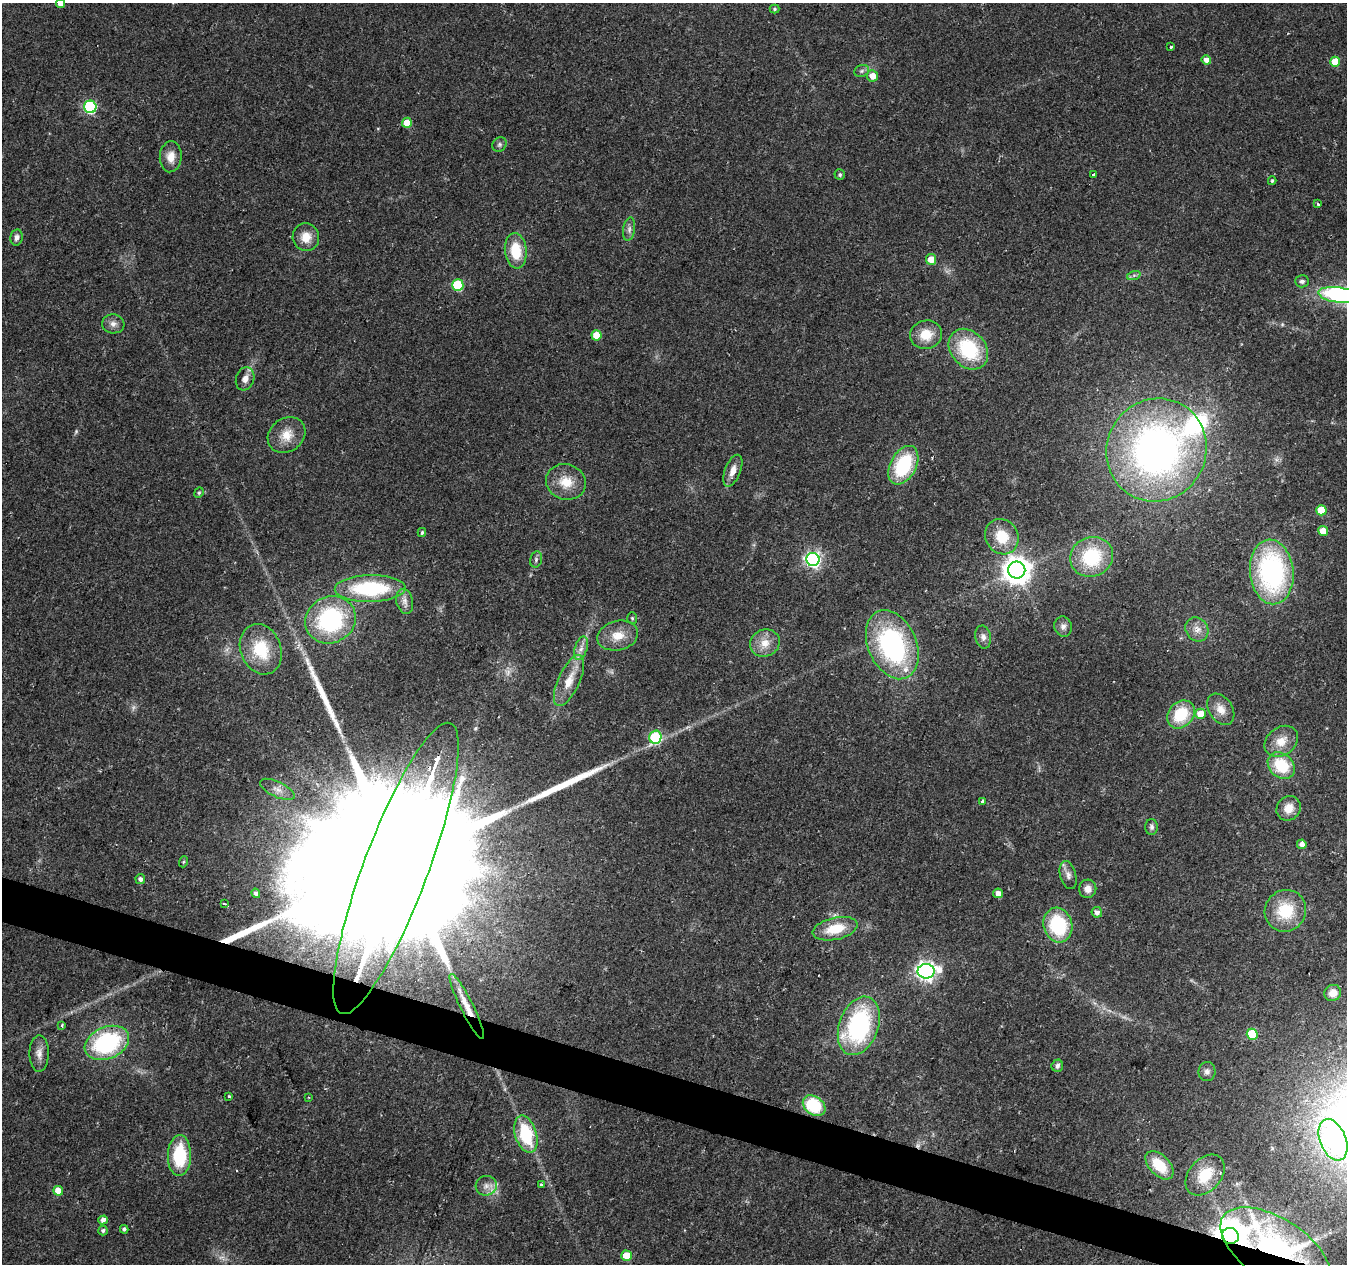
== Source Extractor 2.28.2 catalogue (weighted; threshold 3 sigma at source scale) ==
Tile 6 of 4 x 4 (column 2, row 2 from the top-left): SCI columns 1353-2697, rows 2804-4065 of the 5387 x 5542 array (HDU 1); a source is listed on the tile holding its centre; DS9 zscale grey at full resolution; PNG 1349 x 1266 px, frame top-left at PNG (2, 3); each listed source drawn as its Kron ellipse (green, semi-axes under 4 px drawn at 4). Shown black and unused: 3% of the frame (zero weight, under 2 of 3 exposures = <1% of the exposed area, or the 3 px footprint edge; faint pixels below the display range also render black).
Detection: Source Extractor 2.28.2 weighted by HDU 2 'WHT'; one run over the whole footprint, this tile lists its part. Background 0.0295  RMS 0.0033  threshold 0.015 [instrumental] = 3 sigma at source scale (4.5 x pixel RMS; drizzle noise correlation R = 1.50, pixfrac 1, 0.0396/0.0396 arcsec/px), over >= 5 px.
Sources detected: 113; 1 too faint to see at this stretch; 1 cosmic-ray / hot-pixel residue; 2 long thin detections or spike segments (spike, bleed or trail) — neither listed nor drawn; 2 inside a brighter listed object's ellipse — not listed separately; the other 107 listed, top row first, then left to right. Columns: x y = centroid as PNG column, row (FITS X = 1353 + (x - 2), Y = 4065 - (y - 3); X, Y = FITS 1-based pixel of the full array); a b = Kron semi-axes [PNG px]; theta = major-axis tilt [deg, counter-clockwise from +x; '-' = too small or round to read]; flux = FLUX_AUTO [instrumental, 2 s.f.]
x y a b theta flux
60 3 4 4 - 2.6
774 9 5 4 - 0.47
1171 47 4 3 - 0.42
1206 60 5 4 - 2.1
1335 62 5 5 - 8.6
862 71 8 6 21 0.79
872 76 5 5 - 3.6
90 107 6 6 - 43
407 123 5 5 - 6.1
499 145 8 6 48 0.84
171 157 15 11 85 4.1
840 175 5 5 - 0.76
1093 175 3 3 - 2.4
1272 181 4 3 - 0.49
1318 204 3 3 - 0.94
629 229 12 6 80 1.3
17 237 8 6 80 1.3
306 237 14 13 - 4.8
516 251 18 11 -84 10
931 259 5 5 - 4.3
1134 275 7 4 19 0.79
1302 281 7 6 - 1
458 285 6 5 - 21
1339 295 21 7 -8 63
113 324 11 9 -7 2
596 335 5 5 - 7.7
926 335 16 14 13 6.6
968 349 22 17 -48 23
245 379 12 9 71 2.3
287 435 20 16 36 6
1156 450 52 49 61 170
903 465 21 13 62 23
733 471 17 8 69 3.1
566 482 20 17 -18 7.2
199 493 5 4 - 0.46
1321 510 5 5 - 9
1323 531 5 5 - 4.7
422 532 4 3 - 0.46
1002 537 18 16 -59 9.6
1092 557 22 19 24 20
536 559 8 6 77 0.89
813 559 7 6 - 100
1017 570 8 8 - 430
1272 572 32 21 -84 61
370 588 35 13 1 33
405 601 13 8 -78 2.2
632 618 6 5 - 0.51
330 620 26 23 27 41
1063 626 10 8 -74 1.7
1197 629 12 11 - 2.9
618 636 21 14 13 6
983 637 11 8 -79 1.8
765 643 15 13 24 4.5
892 645 36 24 -67 59
581 648 12 6 72 2
261 649 26 20 -69 15
569 681 28 10 65 6.2
1221 709 17 12 -56 3.8
1181 714 15 12 48 13
1201 714 5 5 - 6.1
655 737 6 6 - 33
1281 741 18 14 36 5.1
1281 765 15 11 -42 13
277 789 19 7 -25 2.8
982 801 4 3 - 0.88
1289 808 13 11 51 4
1152 827 8 6 89 0.94
1302 844 5 4 - 2
183 862 5 3 - 0.4
396 868 155 32 69 66000
1068 875 14 8 -74 2
140 879 5 5 - 1.2
1088 889 9 8 - 2.5
256 893 5 4 - 1.1
998 893 5 4 - 2.4
225 904 4 3 - 0.5
1285 911 21 20 - 14
1097 912 5 5 - 1.5
1058 925 18 14 -75 24
835 929 23 11 13 9.5
926 971 8 7 - 160
1333 993 8 8 - 3.3
467 1007 36 6 -64 5.3
62 1025 4 3 - 0.54
859 1026 30 19 70 49
1252 1034 5 5 - 16
107 1043 23 16 23 39
39 1053 18 9 89 2.7
1057 1066 6 5 - 1.2
1207 1072 9 8 - 1.5
229 1096 3 3 - 0.52
309 1097 3 2 - 0.4
814 1106 12 9 -37 20
526 1134 19 10 -73 19
1333 1140 22 13 -69 78
179 1155 20 11 89 19
1159 1165 17 10 -46 11
1205 1175 23 16 49 11
542 1185 4 3 - 1.5
486 1186 10 10 - 2.4
58 1191 5 5 - 4.9
103 1220 5 4 - 1.7
124 1229 4 4 - 0.87
103 1231 5 4 - 0.73
1230 1236 8 8 - 760
1275 1250 62 31 -32 110
626 1256 5 5 - 8.8
Overlapping masked pixels (flux is a lower limit): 4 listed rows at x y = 396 868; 467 1007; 1230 1236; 1275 1250
Isophote crosses this tile's border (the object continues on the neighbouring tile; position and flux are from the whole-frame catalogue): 3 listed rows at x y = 60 3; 1339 295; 1275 1250